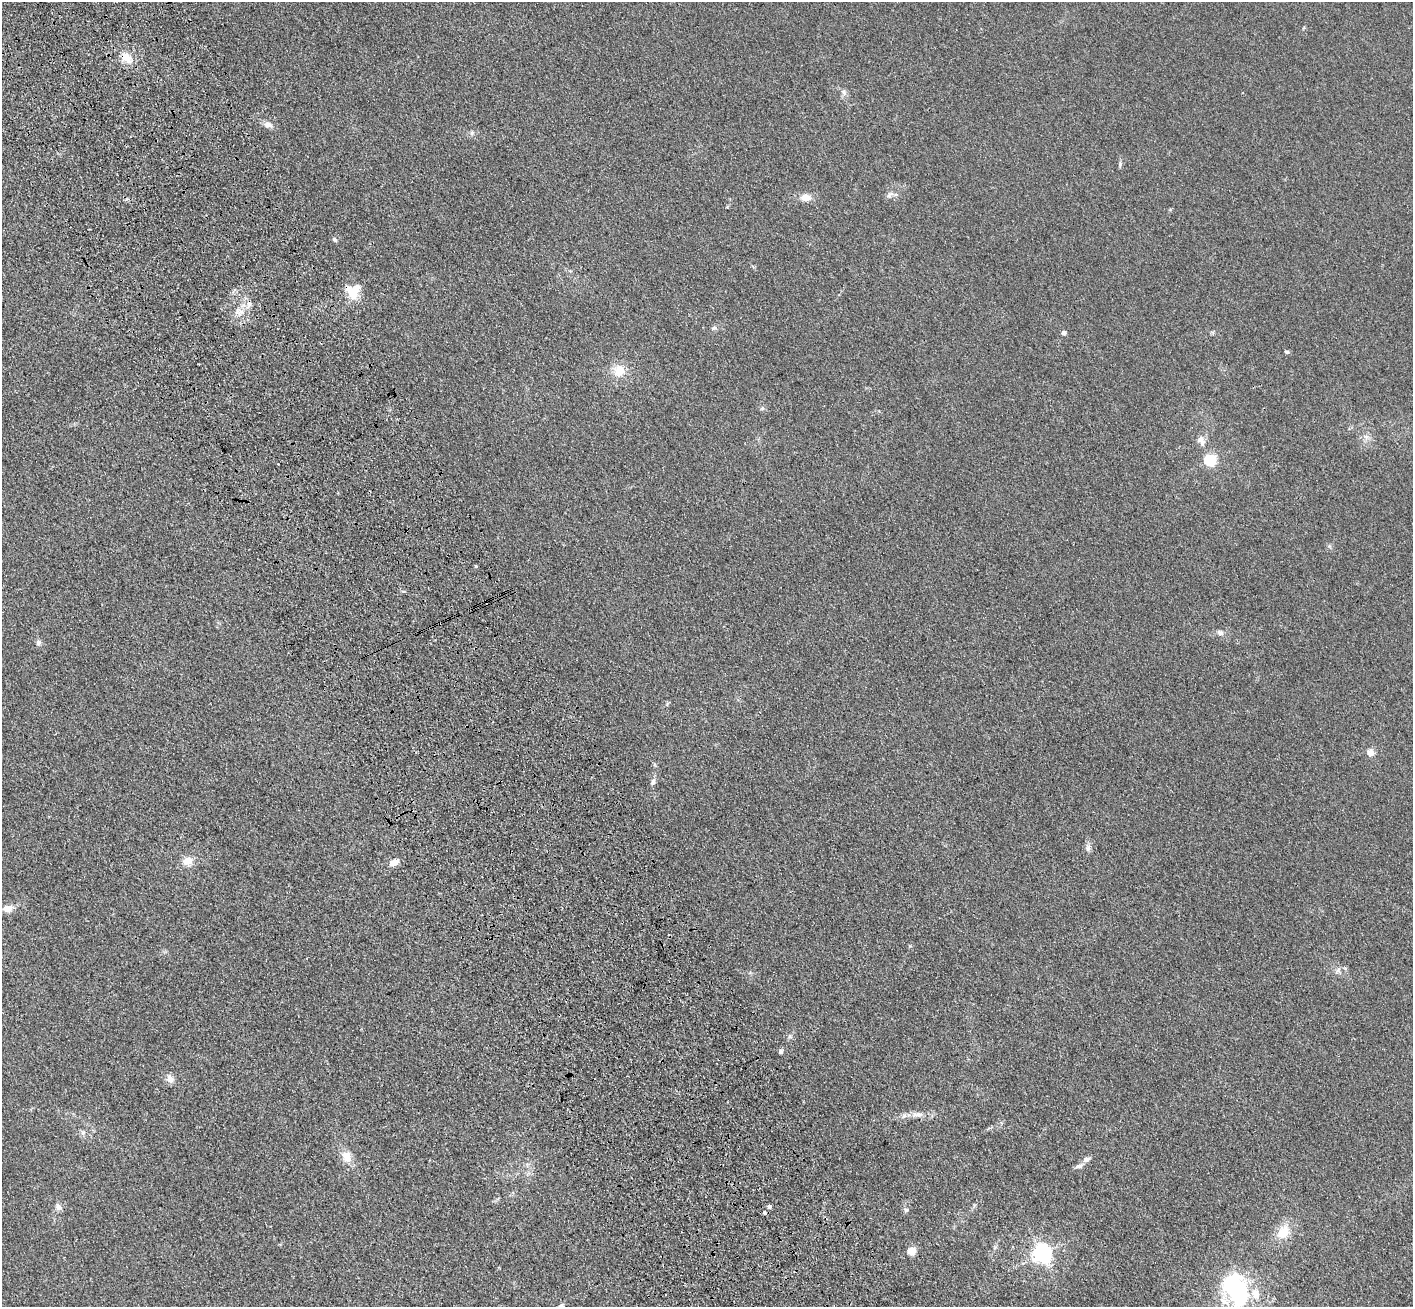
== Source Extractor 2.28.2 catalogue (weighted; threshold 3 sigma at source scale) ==
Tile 11 of 4 x 4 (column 3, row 3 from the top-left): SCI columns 2930-4340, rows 1517-2821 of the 5856 x 5772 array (HDU 1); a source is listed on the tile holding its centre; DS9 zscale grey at full resolution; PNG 1415 x 1309 px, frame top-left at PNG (2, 2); no overlay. Shown black and unused: <1% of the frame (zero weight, under 3 of 4 exposures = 6% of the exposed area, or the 3 px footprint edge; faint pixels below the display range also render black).
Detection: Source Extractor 2.28.2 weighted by HDU 2 'WHT'; one run over the whole footprint, this tile lists its part. Background 0.095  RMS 0.0072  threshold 0.0323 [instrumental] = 3 sigma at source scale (4.5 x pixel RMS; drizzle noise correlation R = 1.50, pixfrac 1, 0.05/0.05 arcsec/px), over >= 5 px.
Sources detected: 47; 1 inside a brighter object's white glare — not listed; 3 inside a brighter listed object's ellipse — not listed separately; the other 43 listed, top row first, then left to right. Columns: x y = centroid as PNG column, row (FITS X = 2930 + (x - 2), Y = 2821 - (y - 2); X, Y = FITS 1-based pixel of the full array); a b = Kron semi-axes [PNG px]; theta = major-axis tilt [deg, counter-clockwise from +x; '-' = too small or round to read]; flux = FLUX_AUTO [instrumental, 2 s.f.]
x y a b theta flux
126 57 14 11 -46 8.9
844 92 10 7 -63 2.5
268 125 10 8 -18 3.7
472 133 7 4 -90 1.2
1120 164 7 4 77 1.2
889 195 9 6 51 2.1
806 197 12 9 -4 6
334 239 7 5 -44 1.3
354 293 19 9 62 14
249 304 10 6 -90 3.2
714 328 9 5 17 1.7
1064 333 4 4 - 3.9
1287 352 6 4 -1 0.99
619 371 14 14 - 10
1366 436 9 4 -9 2
1201 441 14 9 -60 4.6
1210 460 5 5 - 92
278 464 2 2 - 0.55
476 566 4 4 - 0.72
1220 633 9 6 -20 2.3
38 643 8 6 87 2.1
667 704 6 4 60 0.98
1370 752 7 7 - 4.9
653 782 9 6 79 2.6
1088 848 9 7 -87 2.6
187 861 13 10 15 7.1
394 862 9 6 28 7.4
8 909 12 9 11 5.4
1345 968 6 4 -19 0.95
781 1052 6 5 - 1.5
170 1079 11 8 -56 4.2
919 1114 9 8 - 3.2
83 1133 7 6 - 1.7
347 1157 15 12 -68 8.2
1086 1159 12 7 22 2.8
769 1206 4 4 - 2.3
58 1207 10 8 -76 2.7
906 1210 7 5 -38 1.6
764 1213 4 3 - 2.6
1283 1232 18 13 48 12
912 1251 5 5 - 24
1042 1254 7 6 - 290
1236 1290 42 28 -59 71